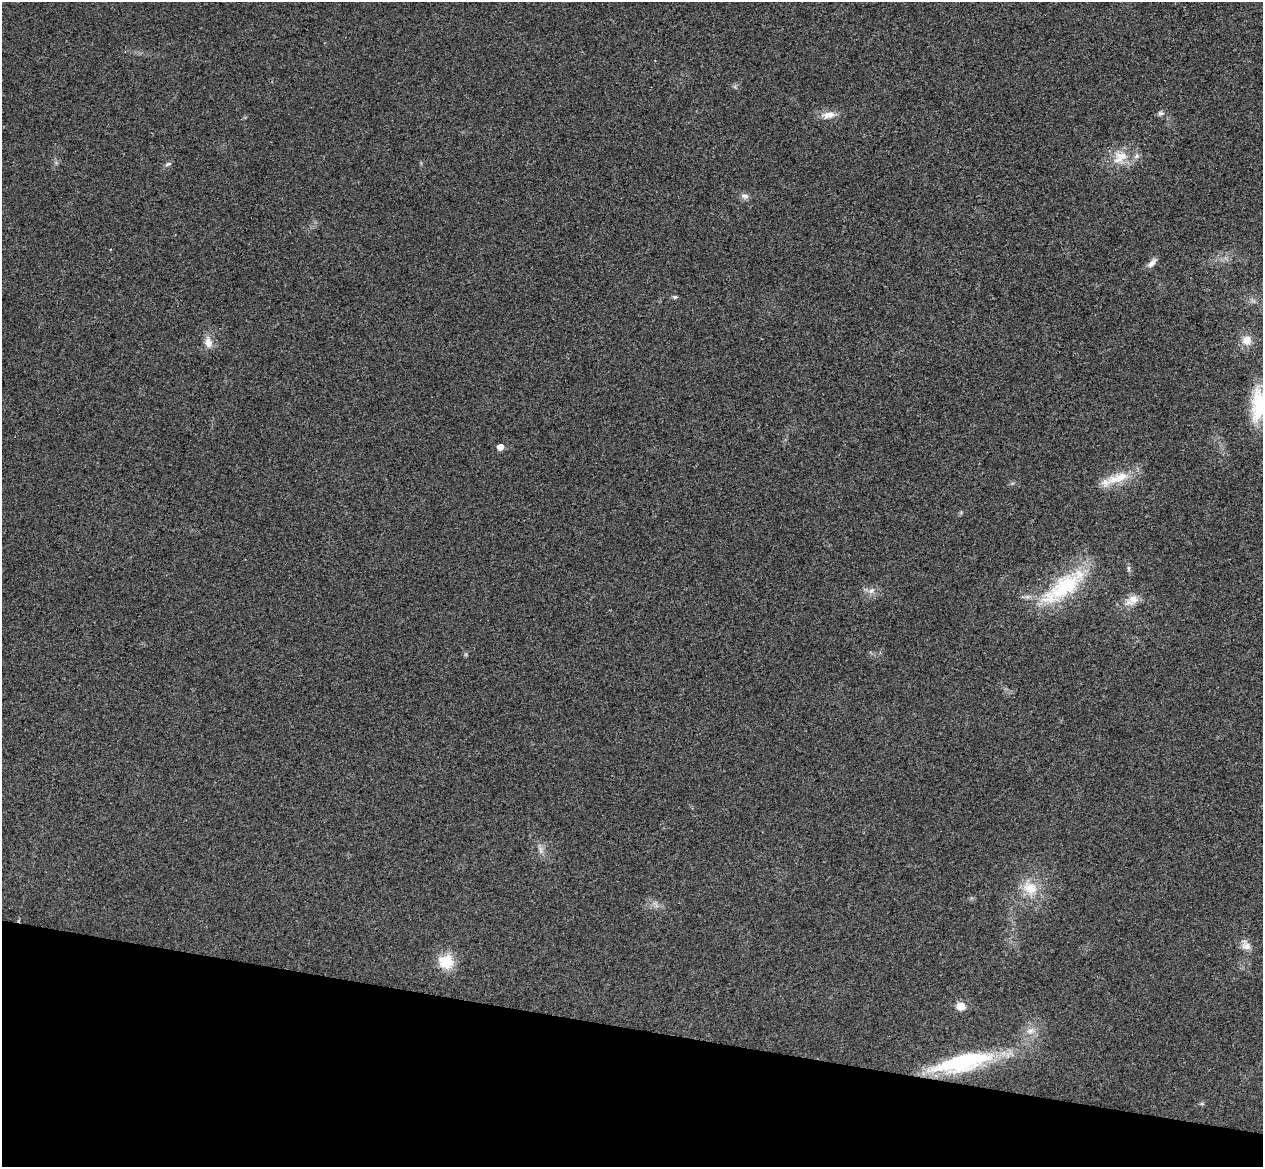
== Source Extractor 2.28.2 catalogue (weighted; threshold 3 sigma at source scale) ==
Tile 15 of 4 x 4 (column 3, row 4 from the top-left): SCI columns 2542-3802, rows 302-1466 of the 5084 x 5145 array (HDU 1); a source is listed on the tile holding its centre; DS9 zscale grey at full resolution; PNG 1265 x 1169 px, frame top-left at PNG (2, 2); no overlay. Shown black and unused: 12% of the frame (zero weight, under 3 of 4 exposures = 6% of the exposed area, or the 3 px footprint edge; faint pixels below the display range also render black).
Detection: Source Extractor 2.28.2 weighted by HDU 2 'WHT'; one run over the whole footprint, this tile lists its part. Background 0.0253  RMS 0.0061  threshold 0.0274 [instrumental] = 3 sigma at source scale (4.5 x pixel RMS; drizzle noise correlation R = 1.50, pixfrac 1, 0.05/0.05 arcsec/px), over >= 5 px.
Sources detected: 31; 1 too faint to see at this stretch — not listed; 2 inside a brighter listed object's ellipse — not listed separately; the other 28 listed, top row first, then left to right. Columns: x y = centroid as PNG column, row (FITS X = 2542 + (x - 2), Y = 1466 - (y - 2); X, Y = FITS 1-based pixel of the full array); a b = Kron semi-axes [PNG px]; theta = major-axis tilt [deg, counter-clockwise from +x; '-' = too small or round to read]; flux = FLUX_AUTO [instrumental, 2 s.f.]
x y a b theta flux
735 87 8 4 -53 1.1
1161 113 9 7 12 2
829 115 21 9 7 6.7
1120 157 24 21 48 15
168 164 9 5 17 1.5
745 196 10 8 -22 2.7
1152 263 16 7 44 3.5
675 297 7 5 1 1.1
1247 340 12 11 - 7.6
208 342 18 10 -79 5.9
1259 404 43 18 87 32
500 447 6 6 - 4.3
1121 477 23 14 12 15
961 512 6 5 - 0.88
1129 568 9 4 -90 1.4
1063 587 67 22 37 53
871 591 11 7 33 3.4
1132 600 21 13 32 7.9
466 654 6 4 45 0.87
540 849 18 7 -72 3.9
1030 888 26 19 -54 18
656 904 12 7 -69 2.8
1246 945 16 12 -53 5.2
446 961 15 15 - 18
960 1006 7 7 - 11
1030 1031 15 10 14 6.3
962 1062 74 19 13 77
1202 1104 7 4 8 0.97
Isophote crosses this tile's border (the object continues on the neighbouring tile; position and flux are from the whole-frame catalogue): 1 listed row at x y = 1259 404